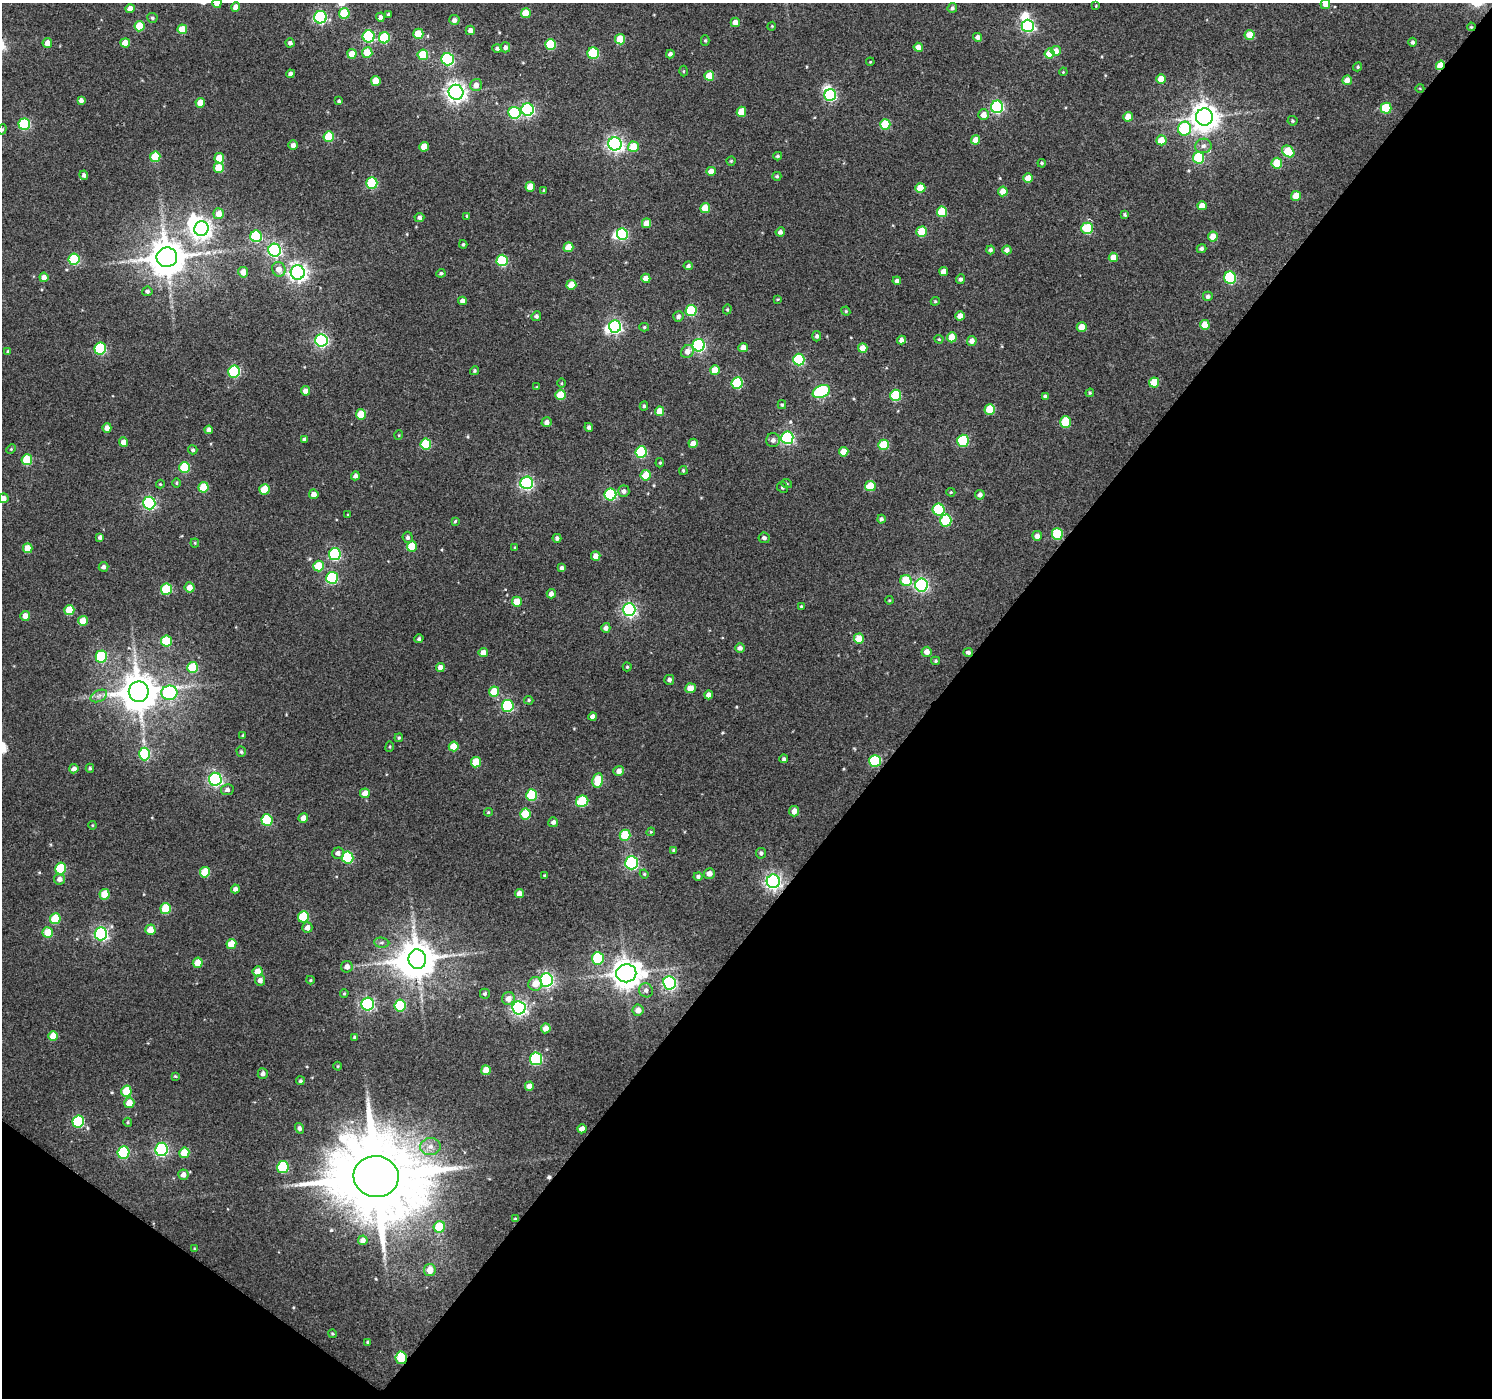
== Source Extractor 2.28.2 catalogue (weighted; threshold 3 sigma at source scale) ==
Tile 15 of 4 x 4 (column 3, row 4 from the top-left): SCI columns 2983-4472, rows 180-1575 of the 5970 x 6010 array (HDU 1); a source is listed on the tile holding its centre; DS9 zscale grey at full resolution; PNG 1494 x 1400 px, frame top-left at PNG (2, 3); each listed source drawn as its Kron ellipse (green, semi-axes under 4 px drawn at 4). Shown black and unused: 40% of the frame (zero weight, under 2 of 3 exposures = <1% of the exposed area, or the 3 px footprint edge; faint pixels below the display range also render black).
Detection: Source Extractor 2.28.2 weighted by HDU 2 'WHT'; one run over the whole footprint, this tile lists its part. Background 0.0469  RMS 0.019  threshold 0.0849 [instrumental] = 3 sigma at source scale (4.5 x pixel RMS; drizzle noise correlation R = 1.50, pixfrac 1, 0.0396/0.0396 arcsec/px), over >= 5 px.
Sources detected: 388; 6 inside a brighter object's white glare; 1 cosmic-ray / hot-pixel residue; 1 long thin detection or spike segment (spike, bleed or trail) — neither listed nor drawn; the other 380 listed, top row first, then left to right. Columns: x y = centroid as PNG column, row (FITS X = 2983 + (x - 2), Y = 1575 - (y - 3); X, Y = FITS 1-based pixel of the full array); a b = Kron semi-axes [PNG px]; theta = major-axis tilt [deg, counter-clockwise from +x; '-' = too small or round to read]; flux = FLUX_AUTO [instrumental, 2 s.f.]
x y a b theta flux
217 3 5 4 - 12
1325 4 5 5 - 13
1096 6 4 2 - 1.3
236 7 4 4 - 15
952 8 5 4 - 4.3
130 9 4 4 - 18
344 13 5 5 - 73
526 13 5 5 - 35
388 14 3 3 - 2.6
320 17 6 6 - 230
380 17 4 4 - 6.7
152 18 5 5 - 3.7
454 20 5 5 - 7.9
735 22 4 4 - 14
139 26 5 5 - 60
772 26 4 3 - 1.5
1028 26 6 6 - 270
1471 27 4 3 - 1.8
182 29 5 5 - 40
470 30 4 4 - 13
418 34 5 5 - 42
1250 35 5 5 - 31
369 36 6 6 - 160
978 37 4 4 - 7.1
384 38 5 5 - 110
620 39 5 5 - 49
705 40 5 4 - 2.5
1413 42 4 4 - 4.3
47 43 5 4 - 19
125 43 5 4 - 21
290 43 4 4 - 5.3
551 44 5 5 - 85
505 47 5 5 - 7.6
918 47 4 4 - 15
497 48 4 4 - 4.4
1056 51 5 5 - 18
367 52 5 5 - 37
593 53 5 5 - 110
352 54 5 4 - 26
670 54 4 4 - 6.1
1049 54 5 5 - 45
423 55 5 5 - 62
448 59 6 6 - 250
870 62 4 3 - 1.7
1440 65 5 4 - 39
1358 67 5 4 - 2.8
683 71 5 3 - 1.9
1063 72 4 3 - 1.7
290 74 4 4 - 6.7
709 76 5 5 - 39
1161 79 5 4 - 25
1347 80 5 4 - 14
376 81 5 5 - 28
476 85 6 5 - 12
1420 88 4 3 - 1.6
456 92 7 7 - 990
830 95 6 6 - 210
81 100 4 4 - 7.3
339 101 4 4 - 3
200 103 5 4 - 24
997 107 6 6 - 270
1386 108 5 5 - 76
527 110 6 6 - 320
741 112 5 5 - 37
514 113 6 6 - 160
984 115 5 5 - 15
1128 117 5 5 - 22
1204 117 8 8 - 2300
1292 121 5 4 - 2.7
24 124 6 5 - 170
885 124 5 5 - 71
2 129 5 4 - 2.4
1185 129 7 6 - 150
329 137 5 5 - 70
975 140 5 4 - 24
1161 140 5 5 - 33
615 144 7 6 - 640
293 145 5 5 - 8.7
1203 146 8 7 - 8.2
424 147 5 5 - 28
633 147 5 5 - 47
1288 151 7 5 -41 62
778 156 4 3 - 2.7
155 157 5 5 - 69
219 158 5 5 - 42
1199 158 6 5 - 92
731 161 4 4 - 2.2
1042 163 4 4 - 2.6
1277 163 5 5 - 51
219 168 5 5 - 45
711 171 4 4 - 15
84 175 4 4 - 5.6
777 176 4 4 - 3.1
1028 178 5 4 - 22
372 183 5 5 - 120
530 187 5 5 - 33
920 188 5 5 - 39
544 190 4 3 - 2
1003 191 5 5 - 28
1296 196 5 5 - 31
1202 206 5 4 - 19
705 208 5 5 - 34
942 212 5 5 - 69
219 214 5 5 - 19
1125 215 4 3 - 2.8
467 216 4 4 - 2.8
419 217 5 4 - 6
647 223 5 4 - 23
1087 228 6 5 - 100
201 229 7 7 - 950
780 232 5 4 - 7.6
922 232 5 5 - 58
622 234 6 5 - 160
256 236 6 6 - 140
1213 236 5 5 - 29
463 244 4 3 - 2.6
568 247 5 5 - 31
1201 249 5 4 - 5
274 250 6 6 - 390
990 250 4 4 - 4.8
1007 250 4 4 - 8.7
167 257 10 10 - 5000
1113 257 5 4 - 23
74 259 5 5 - 130
502 260 6 5 - 130
688 266 4 4 - 4.5
279 269 7 6 - 18
243 272 5 5 - 16
298 272 7 7 - 910
944 272 4 4 - 19
441 273 4 4 - 3.7
44 277 5 4 - 12
646 278 4 4 - 19
1230 278 6 6 - 190
960 279 5 4 - 5.2
897 281 4 4 - 6.3
571 285 5 5 - 33
147 291 5 5 - 4.8
1208 296 5 4 - 5.3
778 299 4 3 - 1.7
462 301 4 4 - 7.9
935 301 4 4 - 2.4
727 309 5 4 - 2.4
691 311 5 5 - 110
846 311 4 4 - 2.3
536 316 5 4 - 4.8
678 316 5 5 - 6.8
960 316 4 4 - 16
1205 325 5 5 - 34
615 327 6 6 - 400
644 327 5 4 - 2.6
1082 327 5 5 - 22
817 336 5 4 - 4.9
952 337 5 5 - 35
939 339 4 4 - 2.1
321 340 6 6 - 400
901 340 4 4 - 7.9
972 341 5 4 - 13
699 345 6 6 - 310
100 348 6 5 - 180
743 348 4 4 - 14
863 348 5 4 - 24
8 351 4 3 - 2.7
687 351 7 6 - 15
799 360 6 6 - 180
715 370 5 5 - 31
474 371 5 4 - 2.9
234 372 6 6 - 180
1154 382 5 5 - 41
562 383 5 3 - 2
737 383 6 5 - 120
537 387 3 3 - 1.9
305 391 5 4 - 12
821 392 9 6 26 240
1090 393 4 4 - 2.3
560 395 5 5 - 56
896 395 6 5 - 120
1045 396 4 4 - 4.3
782 405 4 4 - 3.1
644 406 4 3 - 3.1
990 409 5 5 - 55
660 411 5 4 - 30
361 414 5 5 - 46
547 422 5 5 - 10
1065 422 5 5 - 83
589 427 4 4 - 5.2
107 428 5 4 - 14
209 430 4 4 - 7.2
399 435 5 3 - 1.6
787 438 6 6 - 310
304 439 4 4 - 5.7
773 440 7 7 - 8.2
963 441 6 6 - 150
123 442 5 4 - 14
693 443 4 4 - 19
426 444 5 5 - 93
884 445 5 5 - 67
11 449 5 3 - 1.9
193 450 4 4 - 3.6
641 452 6 5 - 150
844 452 5 4 - 22
27 460 5 5 - 77
660 463 4 4 - 2.1
184 467 5 5 - 94
683 471 4 3 - 2.4
646 475 5 5 - 37
355 476 4 4 - 6.9
177 483 4 4 - 2.3
526 483 6 6 - 400
160 484 4 4 - 1.9
787 484 5 3 - 1.9
870 486 5 5 - 43
204 487 5 5 - 62
782 487 5 5 - 3.4
264 489 5 5 - 51
624 491 6 5 - 7.5
951 492 4 4 - 2.2
314 494 5 5 - 14
610 495 6 6 - 190
980 495 5 4 - 8
3 498 5 5 - 12
149 503 6 6 - 320
939 510 6 6 - 110
348 515 3 2 - 1.6
881 519 4 4 - 4.4
946 520 6 5 - 100
455 521 4 3 - 2.4
1057 534 6 5 - 99
1037 536 5 5 - 12
100 537 4 4 - 4.6
408 537 6 5 - 5.2
557 538 4 4 - 5
764 538 5 5 - 5.4
195 543 4 4 - 2
412 546 5 5 - 45
515 547 3 3 - 1.6
28 548 5 4 - 29
335 554 6 6 - 200
596 556 5 4 - 13
318 566 5 5 - 53
103 567 5 5 - 6.3
562 568 4 4 - 5.6
332 578 6 6 - 160
906 581 6 5 - 55
921 585 6 6 - 380
190 587 5 5 - 17
166 589 5 5 - 110
551 594 5 4 - 8.8
889 600 4 3 - 1.9
517 602 5 5 - 36
801 606 4 3 - 2
629 609 6 6 - 460
69 610 5 5 - 53
25 616 5 4 - 14
83 621 5 5 - 25
606 628 5 4 - 8.5
419 639 4 4 - 4.2
859 639 5 5 - 38
166 641 5 5 - 78
740 648 5 4 - 8.4
483 652 5 4 - 15
927 652 5 5 - 15
968 652 5 4 - 6.2
101 656 6 5 - 150
936 661 4 3 - 2.6
193 667 5 5 - 85
440 667 4 4 - 13
627 667 4 4 - 2.4
669 680 5 5 - 6.1
690 688 5 5 - 23
494 691 5 5 - 40
139 692 10 10 - 5400
169 693 8 7 - 280
709 695 4 4 - 13
99 696 9 5 26 7.2
529 700 5 4 - 2.5
508 706 6 6 - 190
593 717 4 4 - 8.6
243 735 4 3 - 2.1
399 738 4 3 - 2.4
454 746 5 5 - 34
390 747 5 3 - 1.8
241 752 5 4 - 3.2
145 754 6 5 - 150
784 759 4 4 - 4.4
875 761 6 6 - 120
476 762 5 5 - 41
90 768 4 4 - 2.9
74 769 4 4 - 11
619 771 5 5 - 12
215 779 6 6 - 440
598 780 7 5 79 60
227 790 6 5 - 6.6
365 793 5 5 - 19
532 795 6 5 - 100
582 801 6 5 - 88
794 811 5 5 - 14
488 812 4 4 - 2.3
525 814 5 5 - 57
303 818 5 5 - 13
267 820 6 5 - 110
553 822 5 5 - 6.6
92 825 4 3 - 1.7
651 832 4 4 - 2.1
625 835 5 5 - 72
674 850 4 4 - 4
338 853 6 5 - 8.2
761 853 5 5 - 4.5
348 858 6 5 - 110
632 863 6 6 - 310
60 868 6 5 - 90
205 872 5 5 - 57
709 873 5 5 - 10
644 874 4 4 - 2.1
545 876 4 3 - 3.3
698 877 4 4 - 4.7
59 879 5 5 - 9.3
773 881 7 6 - 630
235 889 4 4 - 7.3
105 894 5 5 - 40
520 894 4 4 - 15
166 909 5 5 - 66
303 917 6 5 - 82
55 919 5 5 - 57
307 928 5 5 - 10
150 930 5 5 - 25
48 933 5 5 - 43
101 934 6 6 - 350
382 943 8 5 -4 4.5
231 944 5 5 - 37
598 958 6 6 - 110
417 959 10 8 -81 4800
198 963 5 5 - 29
347 967 6 5 - 10
258 971 5 5 - 20
626 973 10 9 - 2600
260 980 5 5 - 9.1
310 980 4 4 - 2.1
546 980 6 6 - 510
669 983 6 6 - 350
535 984 7 6 - 21
646 990 7 6 - 7.4
344 993 4 3 - 2.1
485 994 5 5 - 3.9
508 999 6 6 - 13
368 1004 6 6 - 310
400 1006 6 5 - 100
519 1008 6 6 - 580
638 1010 5 5 - 15
546 1028 5 5 - 16
53 1036 5 5 - 28
355 1037 4 3 - 3.6
536 1059 6 6 - 210
338 1066 4 3 - 1.6
486 1070 5 5 - 25
263 1074 5 5 - 6.9
175 1076 3 3 - 2
300 1081 4 4 - 3
529 1086 4 4 - 14
126 1091 5 5 - 59
129 1103 5 5 - 26
78 1121 6 5 - 160
128 1122 4 4 - 2.3
300 1128 5 4 - 6.3
582 1129 4 4 - 12
430 1146 10 8 3 14
161 1149 6 6 - 340
123 1153 6 6 - 180
184 1153 5 5 - 42
283 1167 6 5 - 120
183 1175 5 5 - 11
376 1177 22 20 -8 33000
515 1219 4 3 - 2
439 1227 6 5 - 59
363 1240 5 4 - 9.4
194 1249 4 3 - 1.8
430 1270 6 6 - 21
332 1334 4 4 - 2.3
368 1342 4 3 - 2.1
401 1358 6 5 - 67
Overlapping masked pixels (flux is a lower limit): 5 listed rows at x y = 1471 27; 1440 65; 968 652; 515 1219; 401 1358
Isophote crosses this tile's border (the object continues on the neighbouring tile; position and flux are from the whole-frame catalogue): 4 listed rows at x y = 217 3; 1325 4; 2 129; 3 498